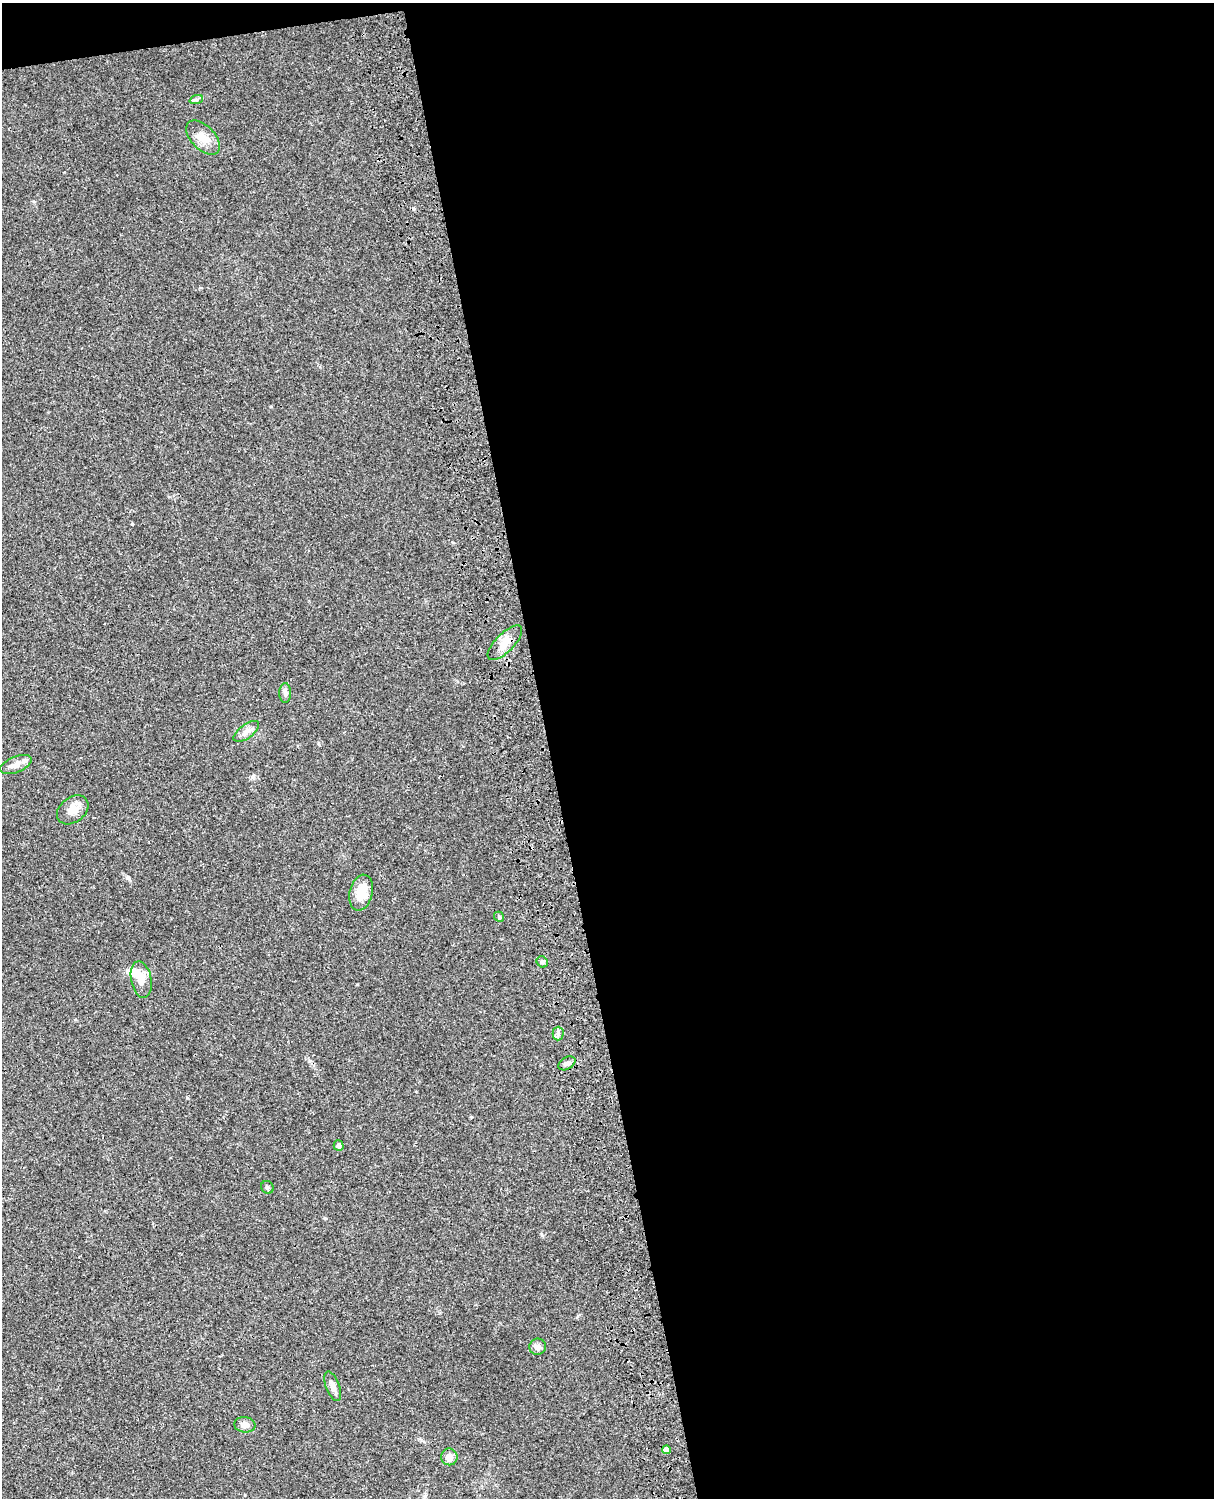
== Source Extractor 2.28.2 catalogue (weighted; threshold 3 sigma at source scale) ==
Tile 4 of 4 x 3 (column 4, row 1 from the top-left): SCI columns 3759-4970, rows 3269-4764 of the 5089 x 4929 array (HDU 1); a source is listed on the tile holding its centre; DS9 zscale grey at full resolution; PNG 1216 x 1500 px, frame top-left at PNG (2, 3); each listed source drawn as its Kron ellipse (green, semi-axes under 4 px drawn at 4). Shown black and unused: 56% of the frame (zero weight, under 3 of 4 exposures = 6% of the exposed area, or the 3 px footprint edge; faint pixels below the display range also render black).
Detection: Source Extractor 2.28.2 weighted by HDU 2 'WHT'; one run over the whole footprint, this tile lists its part. Background 0.0781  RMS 0.006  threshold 0.0269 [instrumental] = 3 sigma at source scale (4.5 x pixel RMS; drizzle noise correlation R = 1.50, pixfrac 1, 0.05/0.05 arcsec/px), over >= 5 px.
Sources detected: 22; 1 inside a brighter object's white glare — neither listed nor drawn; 1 inside a brighter listed object's ellipse — not listed separately; the other 20 listed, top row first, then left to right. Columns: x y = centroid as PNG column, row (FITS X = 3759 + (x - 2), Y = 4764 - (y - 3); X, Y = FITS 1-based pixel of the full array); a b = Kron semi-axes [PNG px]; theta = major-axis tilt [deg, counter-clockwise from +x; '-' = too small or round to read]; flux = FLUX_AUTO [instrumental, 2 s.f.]
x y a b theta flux
196 100 7 4 19 1.1
203 138 21 12 -46 7.1
505 643 22 9 45 6.9
285 693 10 6 -90 1.9
246 731 15 7 37 3.4
16 765 17 8 22 3.8
73 810 17 12 38 5.9
361 893 18 11 75 11
499 917 5 4 - 0.82
542 962 6 5 - 1.2
141 979 18 10 -79 7
558 1033 7 5 90 1.5
567 1063 9 6 30 2
339 1146 5 5 - 1.8
267 1187 7 6 - 1.1
537 1347 8 8 - 2.3
333 1386 16 6 -69 3.5
245 1425 11 7 -7 3.4
666 1450 4 4 - 4.6
449 1457 8 8 - 4.7
Unlisted compact peaks at least as high as the median listed source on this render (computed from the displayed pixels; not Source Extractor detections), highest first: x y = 128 877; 132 524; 252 777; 271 406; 187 1098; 471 1117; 325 1218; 542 1235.